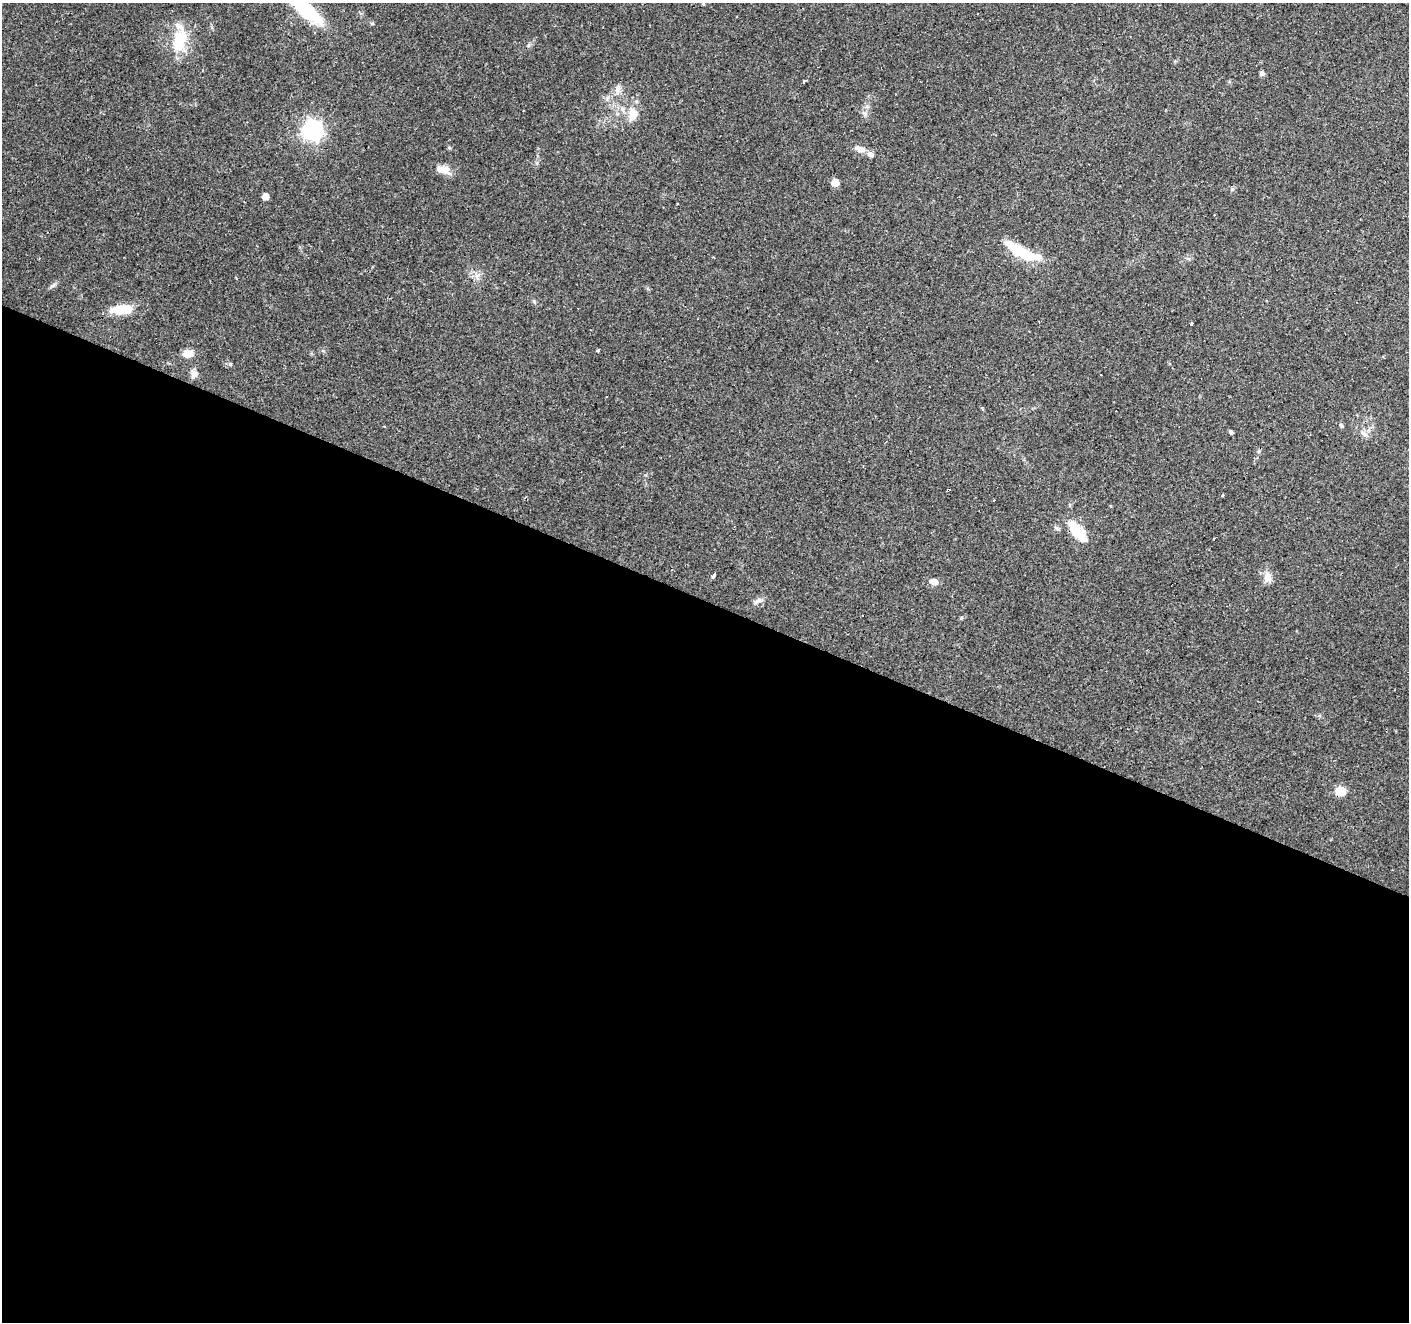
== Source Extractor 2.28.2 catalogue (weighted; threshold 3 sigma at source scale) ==
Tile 14 of 4 x 4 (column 2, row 4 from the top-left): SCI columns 1407-2813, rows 204-1523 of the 5631 x 5751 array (HDU 1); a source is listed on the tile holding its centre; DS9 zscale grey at full resolution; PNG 1411 x 1324 px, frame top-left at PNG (2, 3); no overlay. Shown black and unused: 55% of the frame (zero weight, under 2 of 3 exposures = <1% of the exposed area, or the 3 px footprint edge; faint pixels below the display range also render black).
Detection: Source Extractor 2.28.2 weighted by HDU 2 'WHT'; one run over the whole footprint, this tile lists its part. Background 0.0879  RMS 0.0051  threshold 0.0228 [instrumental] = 3 sigma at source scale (4.5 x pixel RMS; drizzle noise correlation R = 1.50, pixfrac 1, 0.0396/0.0396 arcsec/px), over >= 5 px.
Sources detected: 46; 2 inside a brighter object's white glare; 5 cosmic-ray / hot-pixel residue — not listed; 2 inside a brighter listed object's ellipse — not listed separately; the other 37 listed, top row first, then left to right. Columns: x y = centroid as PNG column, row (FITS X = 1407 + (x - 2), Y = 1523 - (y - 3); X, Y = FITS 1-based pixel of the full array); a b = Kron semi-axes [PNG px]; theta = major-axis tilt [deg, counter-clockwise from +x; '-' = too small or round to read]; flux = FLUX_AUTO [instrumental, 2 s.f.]
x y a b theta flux
703 4 4 3 - 0.46
305 10 30 9 -41 58
179 40 31 16 70 18
1262 73 6 6 - 1.3
804 81 5 3 - 1.5
618 89 16 7 80 2.9
1166 110 3 3 - 2
633 115 21 12 76 7.1
312 130 8 8 - 220
860 149 15 7 -17 3.6
444 170 15 12 -10 4.5
835 182 5 5 - 7.7
1232 189 6 4 2 0.7
265 196 5 5 - 5.6
1026 254 36 13 -21 18
477 275 7 4 19 1.5
236 278 3 2 - 0.79
53 285 10 4 39 1.3
122 309 25 10 2 12
1191 323 4 3 - 5.1
597 350 3 3 - 1.8
188 354 9 7 5 7.8
230 364 5 5 - 0.82
194 375 13 8 47 2.4
983 409 4 3 - 1.3
1341 425 7 5 -49 0.87
1231 432 6 4 -82 0.86
1364 433 13 5 -41 2.2
1223 496 3 3 - 0.95
1075 530 22 14 -42 14
1214 538 3 3 - 2.6
714 575 5 3 - 3.1
1267 577 14 9 -72 4.3
934 582 10 7 -14 3.1
757 601 16 5 30 2.3
961 618 5 5 - 0.59
1340 791 9 7 5 9.3
Isophote crosses this tile's border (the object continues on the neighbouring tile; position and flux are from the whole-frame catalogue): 1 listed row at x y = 305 10
Unlisted compact peaks at least as high as the median listed source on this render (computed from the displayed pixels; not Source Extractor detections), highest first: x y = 534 301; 865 114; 528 45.